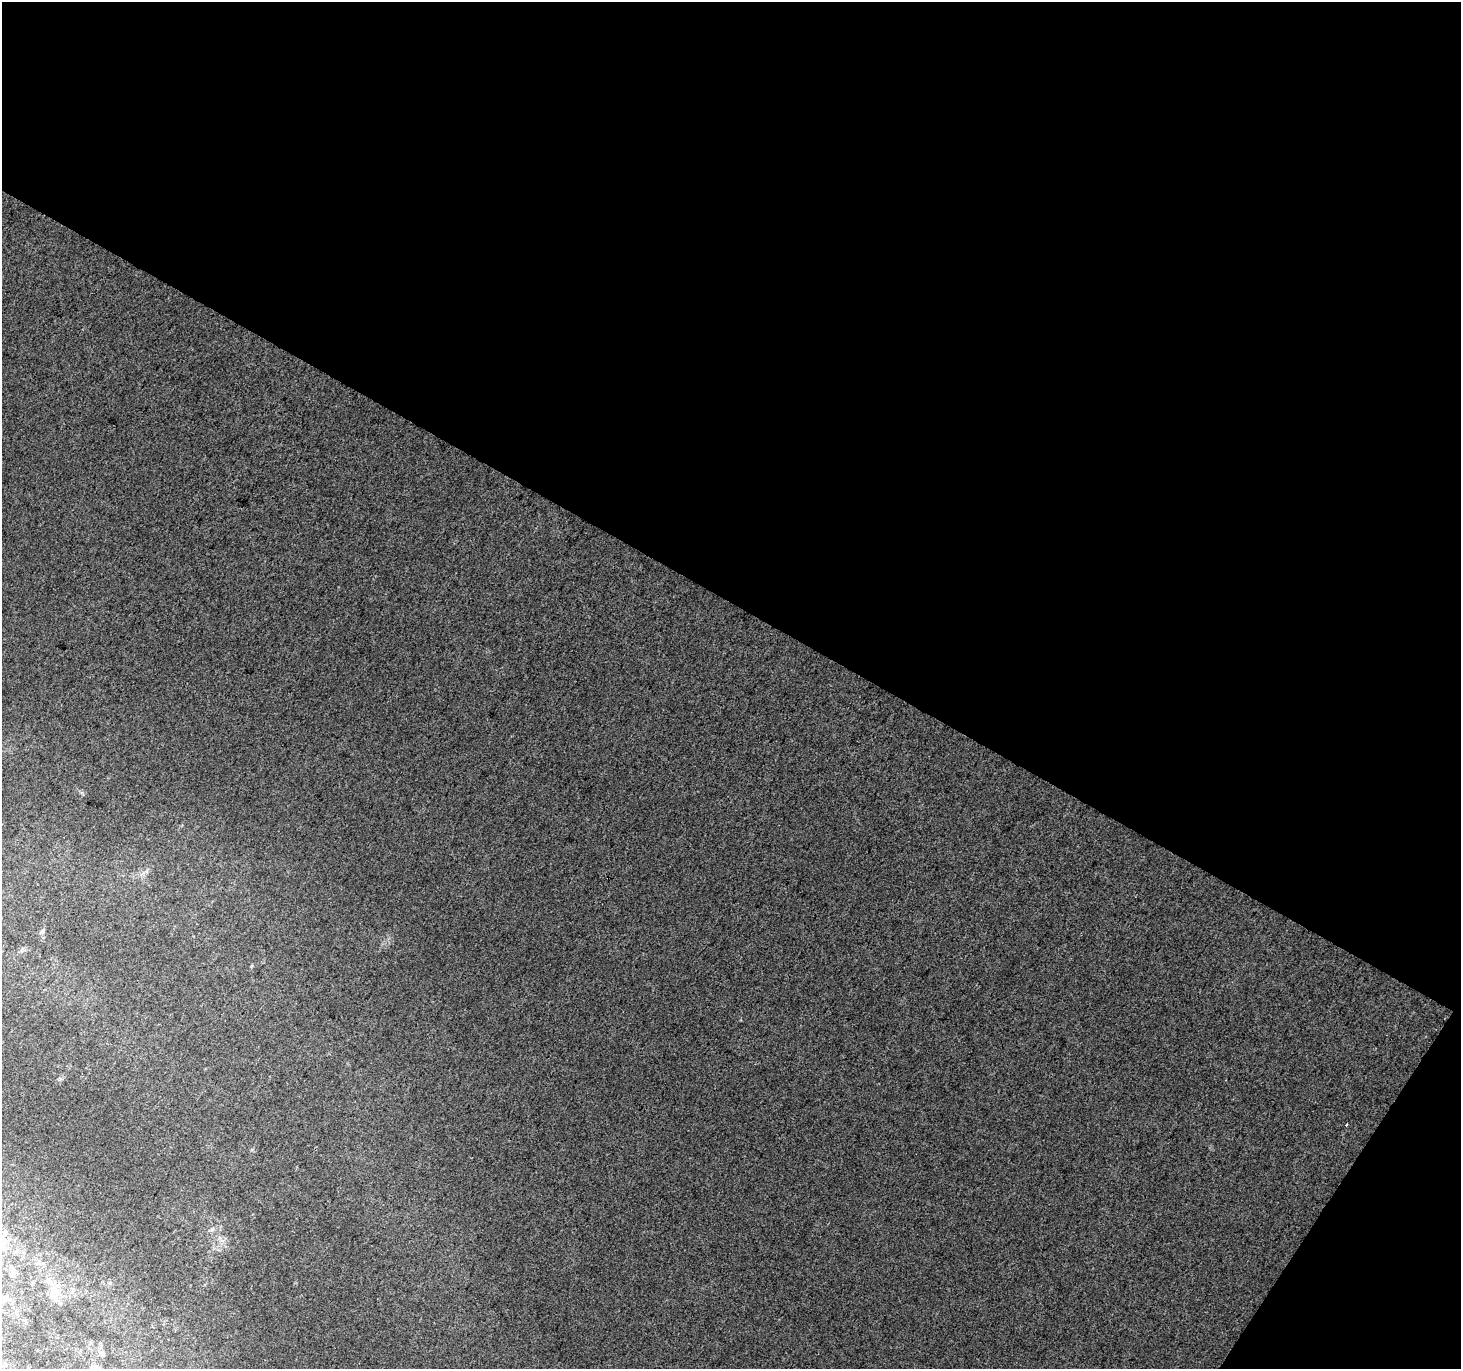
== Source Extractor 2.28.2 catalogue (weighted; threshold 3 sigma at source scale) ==
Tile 2 of 2 x 2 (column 2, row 1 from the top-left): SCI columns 1459-2917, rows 1468-2834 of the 2919 x 2953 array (HDU 1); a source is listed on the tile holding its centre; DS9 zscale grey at full resolution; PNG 1463 x 1371 px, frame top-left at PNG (2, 2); no overlay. Shown black and unused: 46% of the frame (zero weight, under 3 of 4 exposures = <1% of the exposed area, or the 3 px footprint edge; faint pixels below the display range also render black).
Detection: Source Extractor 2.28.2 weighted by HDU 2 'WHT'; one run over the whole footprint, this tile lists its part. Background 0.0195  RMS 0.0082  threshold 0.0371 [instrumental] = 3 sigma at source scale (4.5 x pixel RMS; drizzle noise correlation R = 1.50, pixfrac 1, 0.0396/0.0396 arcsec/px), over >= 5 px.
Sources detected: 9; all 9 listed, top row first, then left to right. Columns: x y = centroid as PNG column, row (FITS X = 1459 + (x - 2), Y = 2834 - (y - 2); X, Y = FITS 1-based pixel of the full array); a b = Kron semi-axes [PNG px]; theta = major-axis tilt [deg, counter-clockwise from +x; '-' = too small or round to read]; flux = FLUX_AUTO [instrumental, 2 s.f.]
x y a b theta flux
42 931 8 5 48 2
1346 1125 3 3 - 7.8
212 1230 6 6 - 2
5 1233 8 6 76 2.3
13 1275 7 7 - 2.5
48 1281 11 7 -59 4.4
55 1291 13 10 8 8
6 1298 9 8 - 3.5
60 1303 6 4 -2 1.1